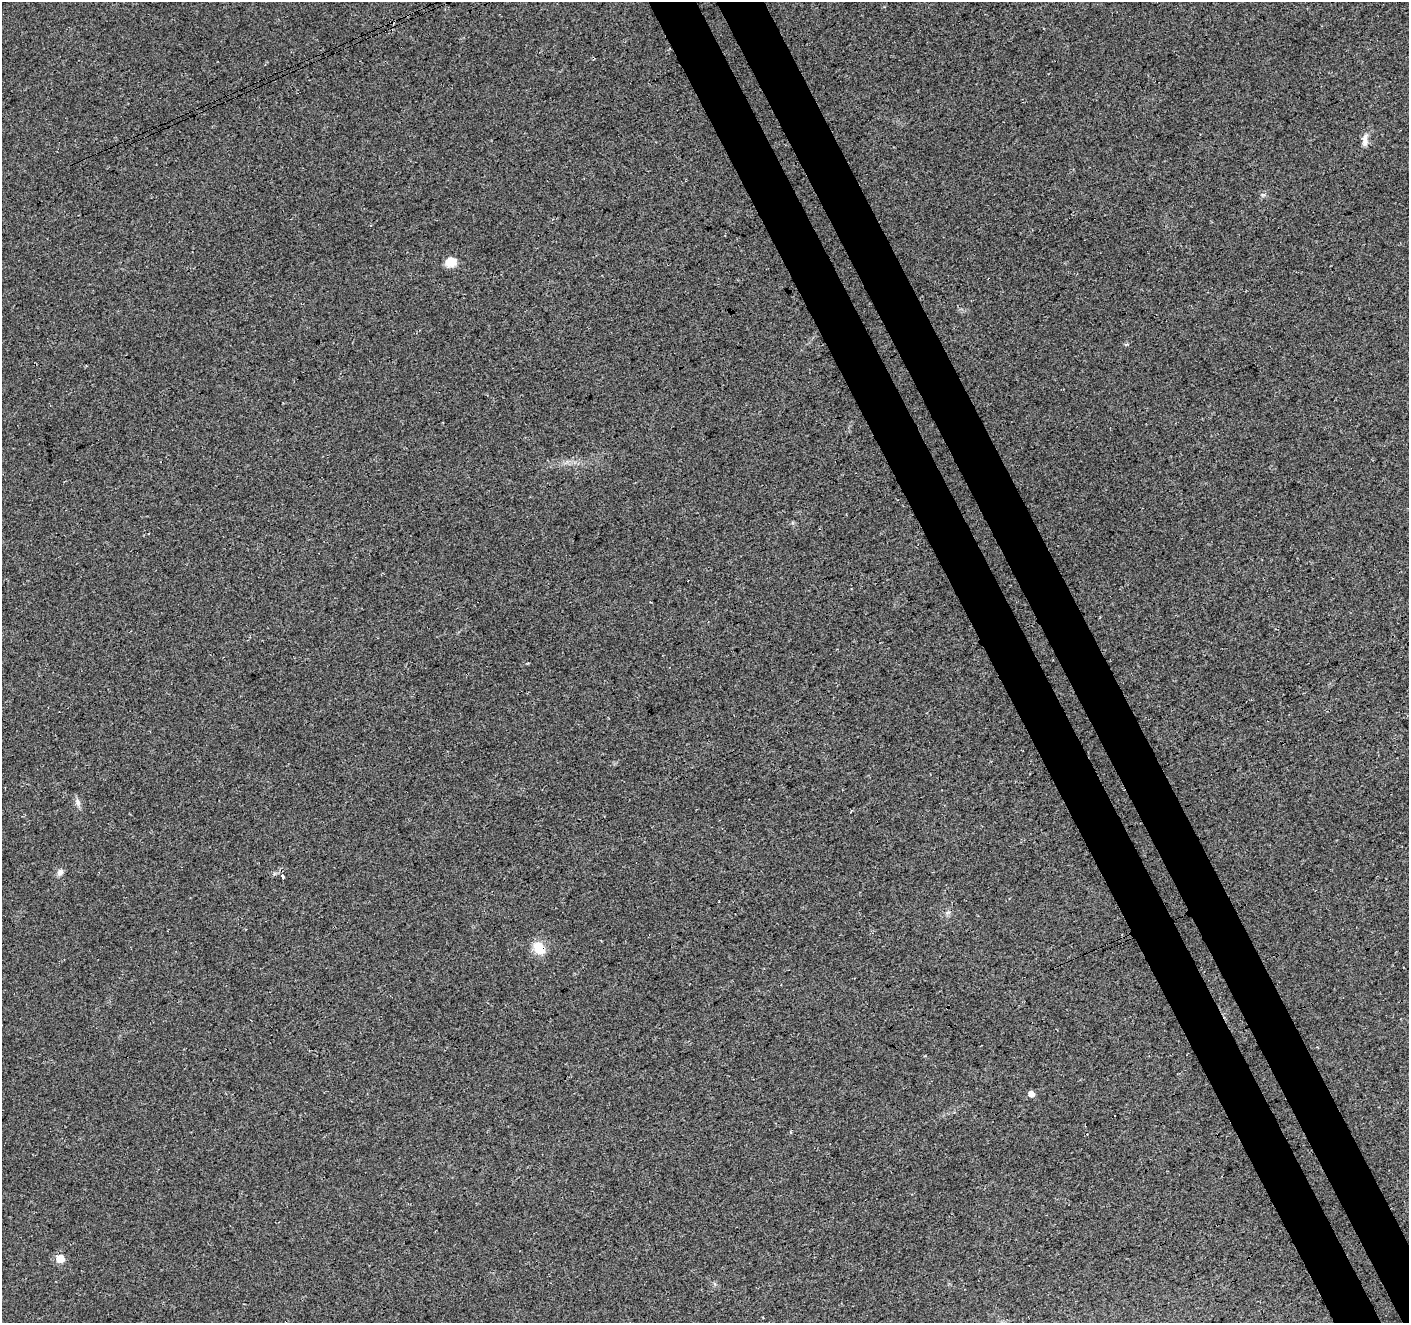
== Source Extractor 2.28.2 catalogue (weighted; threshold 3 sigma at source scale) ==
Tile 6 of 4 x 4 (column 2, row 2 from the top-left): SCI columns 1465-2871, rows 2819-4139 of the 5739 x 5578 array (HDU 1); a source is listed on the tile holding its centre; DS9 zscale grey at full resolution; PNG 1411 x 1325 px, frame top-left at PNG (2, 2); no overlay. Shown black and unused: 7% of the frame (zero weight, under 3 of 4 exposures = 5% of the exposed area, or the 3 px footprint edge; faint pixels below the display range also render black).
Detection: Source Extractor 2.28.2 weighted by HDU 2 'WHT'; one run over the whole footprint, this tile lists its part. Background 0.041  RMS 0.0074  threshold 0.0333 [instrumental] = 3 sigma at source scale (4.5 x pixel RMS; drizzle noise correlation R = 1.50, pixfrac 1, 0.0396/0.0396 arcsec/px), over >= 5 px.
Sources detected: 11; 2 cosmic-ray / hot-pixel residue — not listed; the other 9 listed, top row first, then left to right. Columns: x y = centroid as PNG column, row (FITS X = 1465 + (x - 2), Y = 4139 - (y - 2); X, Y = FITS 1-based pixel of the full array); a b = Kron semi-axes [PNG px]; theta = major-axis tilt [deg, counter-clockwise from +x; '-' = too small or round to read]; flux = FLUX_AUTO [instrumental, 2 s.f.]
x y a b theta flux
1365 140 19 6 88 4.5
1263 195 6 4 -19 1.1
451 262 13 11 27 8.1
78 802 11 6 -77 2.8
60 872 9 7 66 3.1
282 876 4 3 - 6.6
539 948 15 11 -48 14
1031 1094 5 5 - 4.8
60 1259 6 5 - 15
Overlapping masked pixels (flux is a lower limit): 1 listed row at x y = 539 948